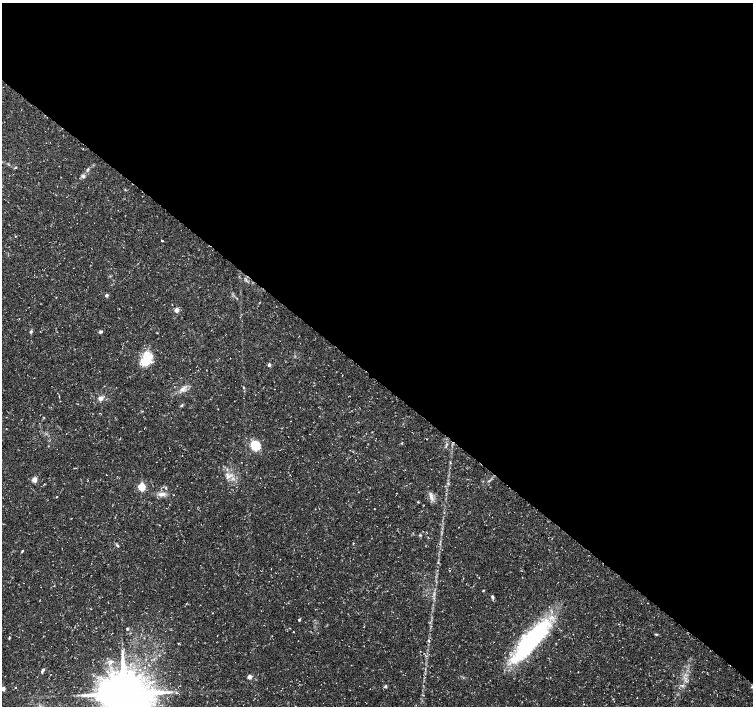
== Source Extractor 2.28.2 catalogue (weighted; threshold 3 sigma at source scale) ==
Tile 3 of 4 x 4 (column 3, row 1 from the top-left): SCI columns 3005-4506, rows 4390-5796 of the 6017 x 6032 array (HDU 1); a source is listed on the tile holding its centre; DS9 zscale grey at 2 x 2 block average (1 PNG px = mean of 2 x 2 image px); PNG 755 x 708 px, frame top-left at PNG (2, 3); no overlay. Shown black and unused: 54% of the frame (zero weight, under 3 of 4 exposures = <1% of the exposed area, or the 3 px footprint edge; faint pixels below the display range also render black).
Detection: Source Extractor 2.28.2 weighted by HDU 2 'WHT'; one run over the whole footprint, this tile lists its part. Background 0.0319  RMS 0.0029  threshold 0.013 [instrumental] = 3 sigma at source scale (4.5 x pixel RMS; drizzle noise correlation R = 1.50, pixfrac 1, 0.0396/0.0396 arcsec/px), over >= 5 px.
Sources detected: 47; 2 inside a brighter listed object's ellipse — not listed separately; the other 45 listed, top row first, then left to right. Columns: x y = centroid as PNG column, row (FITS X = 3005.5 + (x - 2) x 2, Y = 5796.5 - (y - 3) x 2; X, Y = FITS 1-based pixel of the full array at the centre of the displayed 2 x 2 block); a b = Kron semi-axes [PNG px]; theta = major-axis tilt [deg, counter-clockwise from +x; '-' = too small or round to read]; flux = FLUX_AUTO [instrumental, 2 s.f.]
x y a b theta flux
87 170 4 3 - 0.79
83 176 5 4 - 1.3
162 241 2 2 - 0.51
107 295 2 2 - 2.6
177 310 3 2 - 7.8
31 332 4 3 - 0.89
100 332 5 4 - 1.1
147 356 13 10 -74 10
269 365 3 3 - 2.2
244 387 3 2 - 0.43
182 389 6 5 - 2.4
101 398 6 5 - 2.9
182 406 4 2 - 0.55
402 443 3 2 - 0.38
256 445 13 11 -55 10
106 475 3 2 - 0.21
227 476 7 4 -82 2.1
34 480 3 3 - 11
44 484 2 2 - 0.42
142 487 3 3 - 31
358 492 2 2 - 0.22
162 494 10 5 9 3.6
174 495 2 2 - 0.24
431 496 11 5 -76 3
56 497 2 2 - 0.56
418 502 3 3 - 0.45
420 535 4 2 - 0.53
117 546 5 3 - 0.86
22 551 3 2 - 0.63
483 590 3 2 - 0.42
492 597 6 3 -72 1.3
299 620 2 2 - 1.2
127 629 3 3 - 0.75
656 634 4 2 - 0.61
9 638 5 2 - 0.6
531 640 53 14 49 99
111 661 5 4 - 1.5
42 670 5 3 - 1.3
249 677 3 3 - 6.7
385 686 3 3 - 1.3
16 687 2 2 - 0.66
752 687 4 2 - 0.61
3 689 3 2 - 4.9
171 692 3 2 - 0.63
124 694 13 12 - 3000
Isophote crosses this tile's border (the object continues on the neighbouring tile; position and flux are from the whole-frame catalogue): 2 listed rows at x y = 3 689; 124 694
Diffuse or blended objects may show on this block-average render without a row.